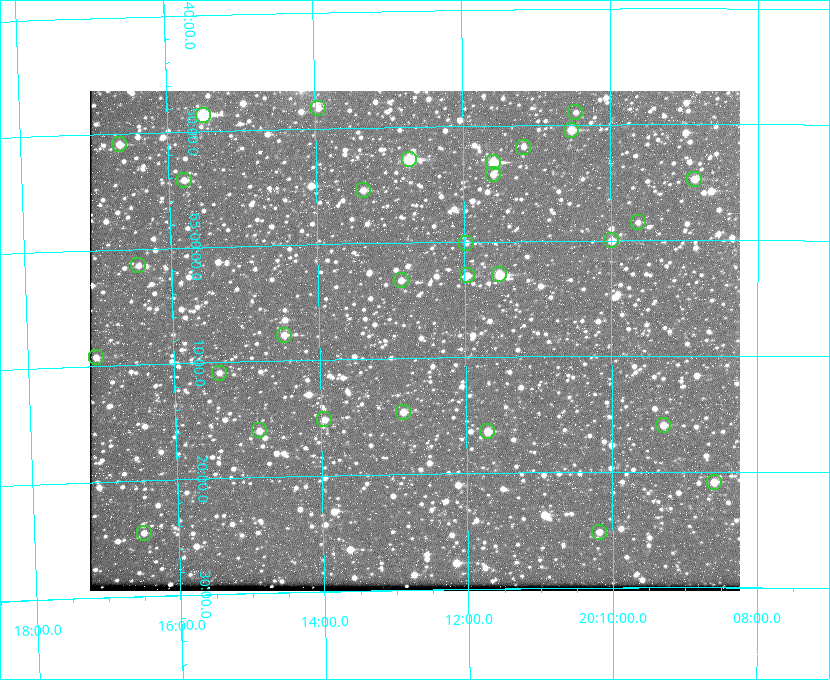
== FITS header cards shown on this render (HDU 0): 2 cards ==
NAXIS1  =                  650 / Width of table row in bytes
NAXIS2  =                  500 / Number of rows in table

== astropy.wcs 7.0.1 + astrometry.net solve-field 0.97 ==
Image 650 x 500 px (HDU 0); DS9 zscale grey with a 90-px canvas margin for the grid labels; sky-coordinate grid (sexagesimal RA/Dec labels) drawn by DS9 from the SOLVED WCS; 30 Tycho-2 reference stars matched to detected sources circled (green)
Header WCS: none
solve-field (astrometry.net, Tycho-2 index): SOLVED blind (the file carries no WCS)
Solved WCS: RA---TAN-SIP/DEC--TAN-SIP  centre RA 20:12:42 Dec +65:08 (303.17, +65.14 deg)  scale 5.18 arcsec/px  FOV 56.1' x 43.2'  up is -179 deg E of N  parity flipped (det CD > 0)
(file carries no celestial WCS; the grid is the blind solution)
Tycho-2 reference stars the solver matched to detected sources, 30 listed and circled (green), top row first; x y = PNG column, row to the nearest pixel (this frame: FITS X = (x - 90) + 1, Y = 500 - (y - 91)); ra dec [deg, ICRS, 3 dp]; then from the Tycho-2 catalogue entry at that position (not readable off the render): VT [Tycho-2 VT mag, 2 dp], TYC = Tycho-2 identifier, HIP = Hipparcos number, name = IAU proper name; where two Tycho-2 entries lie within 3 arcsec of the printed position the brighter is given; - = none
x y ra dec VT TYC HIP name
318 108 303.488 +64.804 11.29 4240-68-1 - -
575 112 302.617 +64.815 11.97 4240-238-1 - -
203 115 303.878 +64.810 8.93 4240-794-1 - -
571 130 302.633 +64.841 10.69 4240-985-1 - -
119 144 304.164 +64.849 10.65 4240-315-1 - -
523 147 302.794 +64.865 12.51 4240-904-1 - -
409 159 303.184 +64.880 9.02 4240-488-1 - -
493 162 302.897 +64.886 9.40 4240-717-1 - -
493 174 302.899 +64.904 11.91 4240-435-1 - -
694 179 302.216 +64.912 11.03 4240-1279-1 - -
184 180 303.948 +64.903 11.68 4240-549-1 - -
363 190 303.341 +64.923 11.58 4240-148-1 - -
638 222 302.408 +64.974 11.97 4240-686-1 - -
611 240 302.498 +65.000 11.22 4240-149-1 - -
466 243 302.992 +65.001 11.85 4240-479-1 - -
138 265 304.112 +65.024 12.29 4240-364-1 - -
499 274 302.882 +65.048 10.25 4240-98-1 - -
467 275 302.992 +65.048 11.44 4240-88-1 - -
401 280 303.217 +65.054 11.98 4240-166-1 - -
284 335 303.620 +65.129 11.18 4240-34-1 - -
96 357 304.266 +65.154 11.64 4240-724-1 - -
219 373 303.846 +65.181 11.99 4240-1077-1 - -
403 412 303.217 +65.244 11.17 4240-236-1 - -
324 419 303.488 +65.252 12.13 4240-1343-1 - -
663 425 302.323 +65.266 11.19 4240-188-1 - -
259 430 303.713 +65.266 11.45 4240-564-1 - -
487 431 302.928 +65.273 10.74 4240-760-1 - -
714 482 302.149 +65.348 11.48 4240-952-1 - -
599 532 302.546 +65.419 11.91 4240-28-1 - -
144 533 304.121 +65.408 11.90 4240-305-1 - -